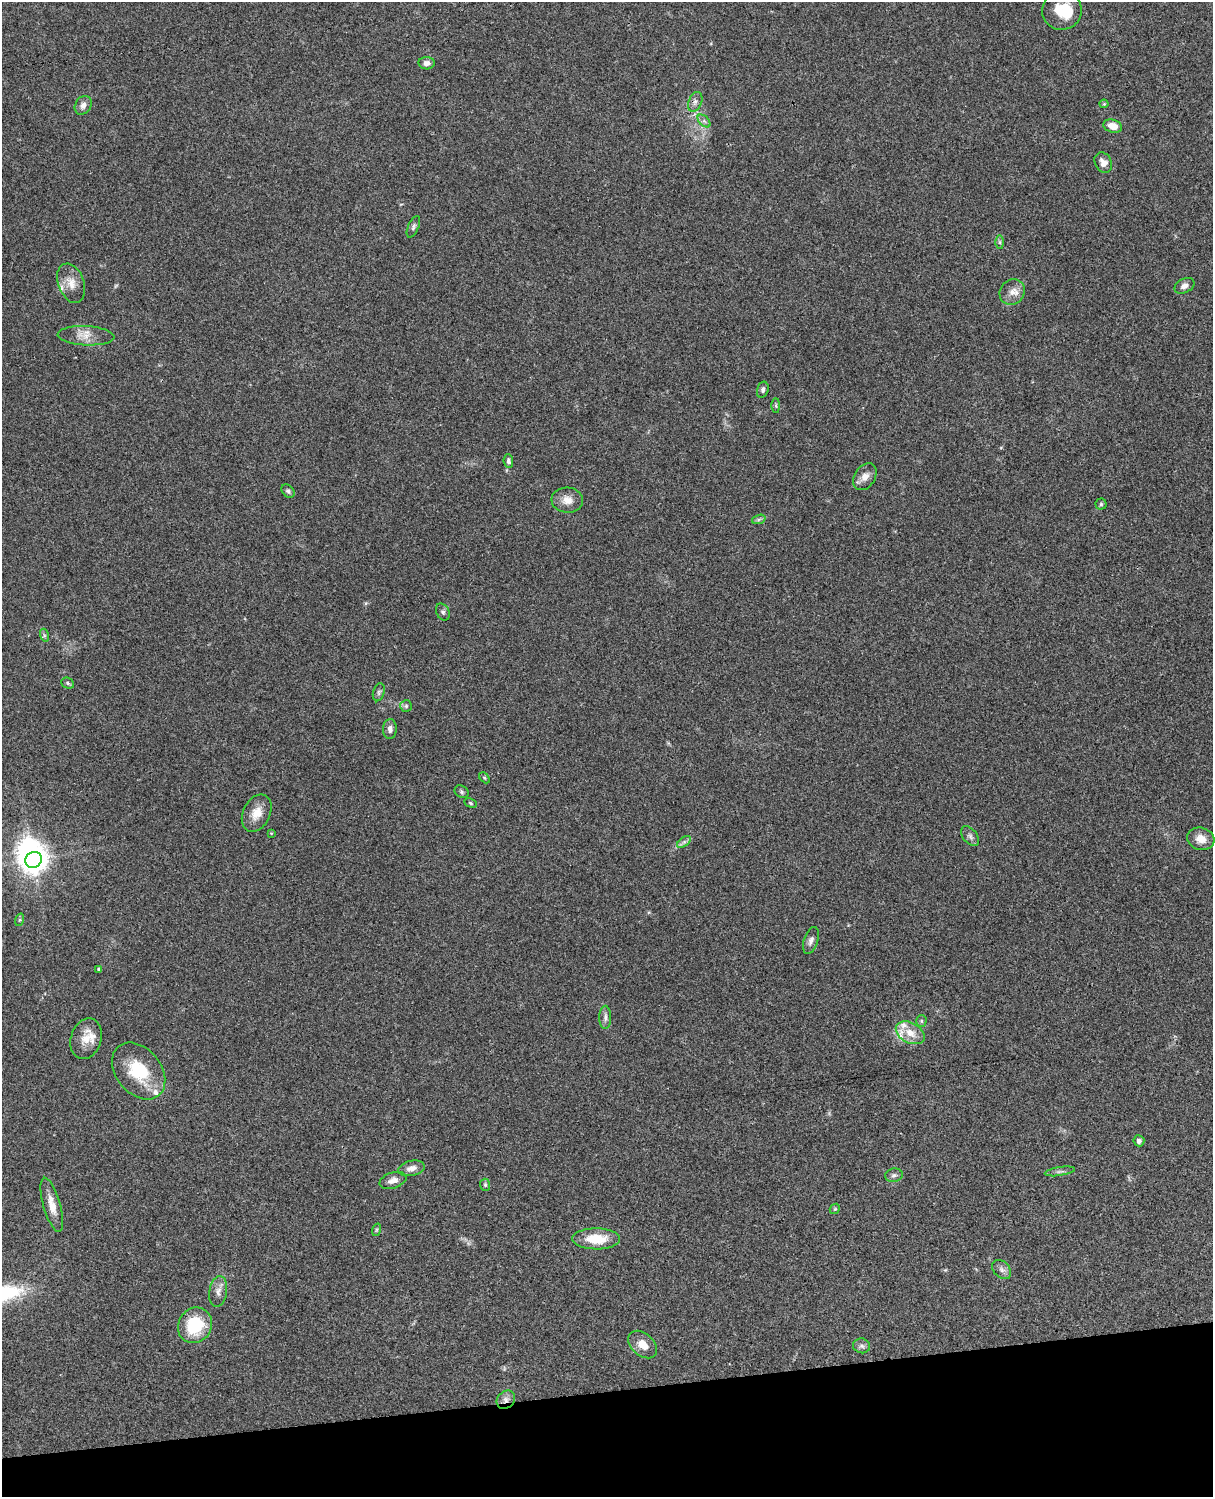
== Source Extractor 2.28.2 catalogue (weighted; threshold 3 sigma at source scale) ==
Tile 10 of 4 x 3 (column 2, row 3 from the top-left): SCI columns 1334-2544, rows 276-1770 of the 5086 x 4923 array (HDU 1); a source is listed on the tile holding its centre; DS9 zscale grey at full resolution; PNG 1215 x 1499 px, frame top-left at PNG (2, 2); each listed source drawn as its Kron ellipse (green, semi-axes under 4 px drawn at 4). Shown black and unused: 7% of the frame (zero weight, under 3 of 4 exposures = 6% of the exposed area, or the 3 px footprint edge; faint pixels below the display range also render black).
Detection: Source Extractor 2.28.2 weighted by HDU 2 'WHT'; one run over the whole footprint, this tile lists its part. Background 0.0761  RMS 0.0059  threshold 0.0264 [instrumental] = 3 sigma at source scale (4.5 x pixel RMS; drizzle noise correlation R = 1.50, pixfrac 1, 0.05/0.05 arcsec/px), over >= 5 px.
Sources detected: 68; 1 too faint to see at this stretch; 1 inside a brighter object's white glare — neither listed nor drawn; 5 inside a brighter listed object's ellipse — not listed separately; the other 61 listed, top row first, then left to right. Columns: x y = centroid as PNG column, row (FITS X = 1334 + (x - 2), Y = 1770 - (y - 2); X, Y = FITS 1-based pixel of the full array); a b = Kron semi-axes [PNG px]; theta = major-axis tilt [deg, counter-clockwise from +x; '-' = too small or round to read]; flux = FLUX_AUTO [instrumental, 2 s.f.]
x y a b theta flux
1062 11 20 19 - 15
427 63 8 6 -3 2.6
695 102 10 6 68 2.1
1104 104 4 4 - 0.59
83 105 10 7 58 3.1
704 121 8 4 -45 1.5
1113 126 9 6 -17 5.7
1103 163 10 8 -61 3.6
413 227 11 5 66 1.6
1000 242 7 4 -89 0.99
71 283 20 13 -69 7.1
1184 286 10 7 27 2.7
1012 292 13 12 - 5
86 336 28 9 -3 6.9
763 390 8 5 75 1.6
776 406 7 4 -90 0.82
508 461 7 5 -84 1.7
865 477 14 10 57 4.8
288 491 7 5 -45 1.4
567 500 16 12 -5 6.2
1101 504 5 5 - 0.81
759 519 7 4 19 1.1
443 612 9 6 -63 1.5
44 635 7 4 -72 1
68 683 7 5 -24 0.97
379 692 9 5 73 1.4
406 706 6 6 - 1.2
390 729 10 7 88 2.7
484 778 6 4 -46 0.71
462 792 7 6 - 1.1
470 803 6 4 -28 0.73
257 813 20 13 63 8
271 833 4 3 - 0.52
970 836 11 7 -50 2
1201 839 14 11 -17 6.3
684 842 8 4 37 1.4
34 860 9 7 37 550
19 920 6 4 71 0.75
811 940 14 7 71 2.6
99 970 4 4 - 1.7
605 1017 12 6 89 2.2
921 1021 6 5 - 0.93
910 1033 15 10 -28 7.5
86 1039 21 15 72 9.2
139 1071 32 22 -50 26
1139 1141 5 5 - 1.9
411 1168 13 7 12 3.9
1060 1171 15 3 9 1.6
894 1175 9 6 10 1.8
393 1180 14 8 18 3.6
485 1185 6 5 - 0.96
52 1205 28 8 -74 7.5
835 1209 5 4 - 0.71
376 1230 6 4 71 0.77
596 1239 24 10 0 14
1002 1269 11 8 -46 2.6
218 1292 16 9 81 3.8
195 1325 18 16 55 27
643 1344 16 11 -42 7.2
862 1346 8 7 - 1.9
506 1400 10 8 46 3.2
Overlapping masked pixels (flux is a lower limit): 1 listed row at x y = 506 1400